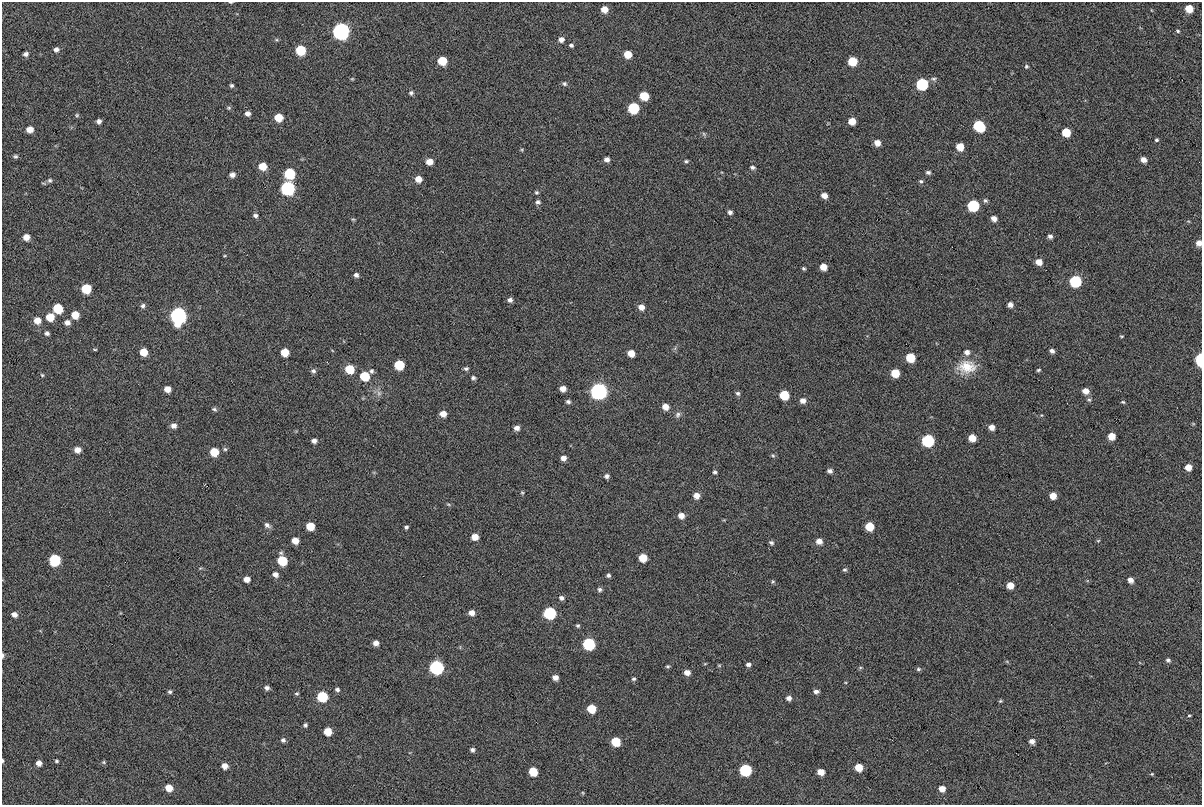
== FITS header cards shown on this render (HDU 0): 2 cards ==
NAXIS1  =                 1200
NAXIS2  =                  803

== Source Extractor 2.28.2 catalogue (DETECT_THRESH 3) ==
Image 1200 x 803 px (HDU 0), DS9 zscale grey, 1 PNG px = 1 image px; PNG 1204 x 807 px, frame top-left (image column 1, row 803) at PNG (2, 2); no overlay
Background 216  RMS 4.8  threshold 14.4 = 3 sigma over >= 5 px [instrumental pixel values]
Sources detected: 203; all 203 listed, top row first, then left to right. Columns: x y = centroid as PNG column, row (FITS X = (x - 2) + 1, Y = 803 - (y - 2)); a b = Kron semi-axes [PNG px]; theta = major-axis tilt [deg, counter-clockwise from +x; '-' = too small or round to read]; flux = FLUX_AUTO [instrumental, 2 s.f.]
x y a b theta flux
231 2 6 3 -8 350
1189 8 6 5 - 6200
604 9 7 6 - 3300
341 31 7 7 - 170000
1178 31 4 3 - 420
561 39 7 6 - 1800
571 45 6 5 - 780
56 49 6 6 - 1300
300 50 6 6 - 15000
26 54 6 5 - 1100
628 54 6 5 - 5200
442 61 6 6 - 9400
852 61 6 6 - 10000
1026 66 5 4 - 450
352 79 5 4 - 380
934 79 7 5 0 690
564 84 7 6 - 790
922 84 7 6 - 33000
232 85 6 5 - 630
411 93 7 6 - 830
644 96 6 6 - 9100
229 108 6 5 - 560
633 108 7 6 - 23000
247 113 6 6 - 1500
77 115 5 5 - 500
279 117 6 6 - 6900
99 121 5 5 - 1300
852 121 6 5 - 4600
979 126 8 6 -38 24000
30 129 6 6 - 3400
1066 132 6 6 - 8900
704 134 6 4 -46 500
1156 140 3 3 - 470
877 143 6 5 - 2200
960 147 6 5 - 5100
522 150 5 3 - 350
15 156 7 6 - 750
607 159 6 5 - 1300
1143 160 5 4 - 2100
686 161 4 4 - 490
429 162 7 6 - 2900
263 166 7 6 - 5800
753 167 5 4 - 710
928 172 5 4 - 740
289 173 7 7 - 22000
232 175 7 6 - 1600
418 179 6 6 - 3100
50 180 7 6 - 840
921 181 5 5 - 560
288 188 7 7 - 74000
536 192 5 5 - 510
824 195 5 4 - 2400
985 201 6 5 - 630
538 202 6 6 - 870
973 205 7 6 - 29000
730 212 4 4 - 910
255 216 6 5 - 950
353 219 6 4 -1 380
994 219 5 5 - 2100
1050 236 5 4 - 1000
26 237 5 5 - 2900
1199 243 6 5 - 2100
225 256 6 3 9 330
1039 262 6 5 - 3100
823 267 6 5 - 3500
804 268 4 3 - 440
356 275 5 5 - 1000
1075 281 6 6 - 32000
86 289 6 6 - 13000
510 300 6 5 - 1100
1010 305 5 5 - 1500
143 306 7 6 - 890
641 307 6 5 - 2200
58 308 6 6 - 14000
75 315 6 6 - 5100
178 315 8 7 - 150000
50 317 6 6 - 6000
37 320 6 5 - 3300
67 323 6 5 - 1600
47 333 5 4 - 830
1122 336 5 3 - 280
95 349 5 3 - 320
1052 351 4 4 - 1000
143 352 6 6 - 5600
285 352 6 6 - 6200
967 352 7 6 - 1500
631 353 6 5 - 4000
910 357 6 6 - 11000
1200 359 7 4 87 23000
399 365 6 6 - 14000
967 367 23 16 5 7000
350 369 6 6 - 9800
466 369 6 5 - 640
1038 370 4 3 - 430
313 371 7 6 - 890
371 371 6 5 - 720
895 373 6 6 - 8200
42 375 5 5 - 460
365 376 6 6 - 13000
473 378 5 4 - 730
167 389 6 5 - 3100
563 389 5 5 - 2400
599 391 7 7 - 180000
1085 391 6 5 - 2600
379 393 8 7 - 1300
738 393 6 5 - 730
784 395 6 6 - 12000
1089 400 6 5 - 540
803 401 6 5 - 1700
568 402 5 4 - 760
1123 402 5 4 - 410
665 407 6 6 - 2800
214 409 7 5 -19 680
443 414 6 5 - 2900
678 415 9 7 49 1100
1041 415 5 3 - 270
173 426 7 6 - 1800
992 427 5 5 - 2100
517 428 6 5 - 1700
1111 436 5 5 - 4600
972 438 6 5 - 4600
928 440 7 6 - 44000
314 441 5 5 - 1400
225 449 6 5 - 580
77 450 7 6 - 2500
214 452 6 6 - 8500
773 456 5 5 - 470
563 458 5 5 - 1600
1188 467 5 5 - 3700
830 471 5 4 - 980
715 472 5 5 - 640
607 476 6 5 - 1000
522 493 6 4 -68 440
696 496 6 5 - 2700
1053 496 5 5 - 3300
448 504 7 3 -19 440
681 516 6 6 - 2500
267 525 9 6 -35 1200
310 526 6 6 - 7400
869 526 6 6 - 8800
406 527 4 3 - 610
475 537 6 5 - 3300
295 540 6 5 - 3600
819 541 5 5 - 2400
1098 541 5 3 - 290
771 543 5 4 - 710
643 558 6 6 - 7000
55 560 7 7 - 26000
282 560 7 6 - 15000
845 570 5 4 - 520
275 574 7 6 - 1600
608 575 5 5 - 740
247 579 5 5 - 2300
1130 580 5 4 - 2000
773 582 5 4 - 430
1010 585 5 5 - 3600
600 589 6 6 - 830
561 598 6 6 - 1100
471 613 6 6 - 2200
550 613 7 6 - 45000
14 614 7 6 - 1700
578 626 5 5 - 580
376 643 6 5 - 1900
589 644 7 6 - 44000
3 655 7 4 88 680
1168 660 6 5 - 740
748 664 5 4 - 1000
719 665 6 4 0 320
668 666 5 4 - 470
436 667 7 6 - 92000
918 669 5 4 - 510
687 672 6 5 - 2100
555 677 6 5 - 2000
634 679 5 5 - 590
267 688 6 5 - 1100
337 689 7 5 -16 860
816 691 6 4 -1 1100
170 692 5 5 - 690
297 694 5 4 - 490
322 697 6 6 - 21000
789 698 6 5 - 1300
1000 701 4 4 - 370
591 709 6 6 - 9500
1189 715 4 3 - 350
305 725 5 4 - 660
328 731 6 6 - 6100
283 740 6 6 - 880
1032 741 5 5 - 1800
616 742 6 6 - 12000
472 750 5 5 - 950
3 761 5 3 - 450
56 761 5 5 - 500
104 762 6 5 - 490
39 763 6 5 - 2100
224 766 6 5 - 2600
859 767 6 5 - 5700
745 770 7 6 - 37000
533 771 6 6 - 9800
821 772 6 5 - 3800
1152 774 4 3 - 310
169 788 6 6 - 4600
942 788 6 5 - 3000
583 793 5 4 - 340
At the frame edge (FLAGS 8, measured only in part): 5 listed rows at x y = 231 2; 1199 243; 1200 359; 3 655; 3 761